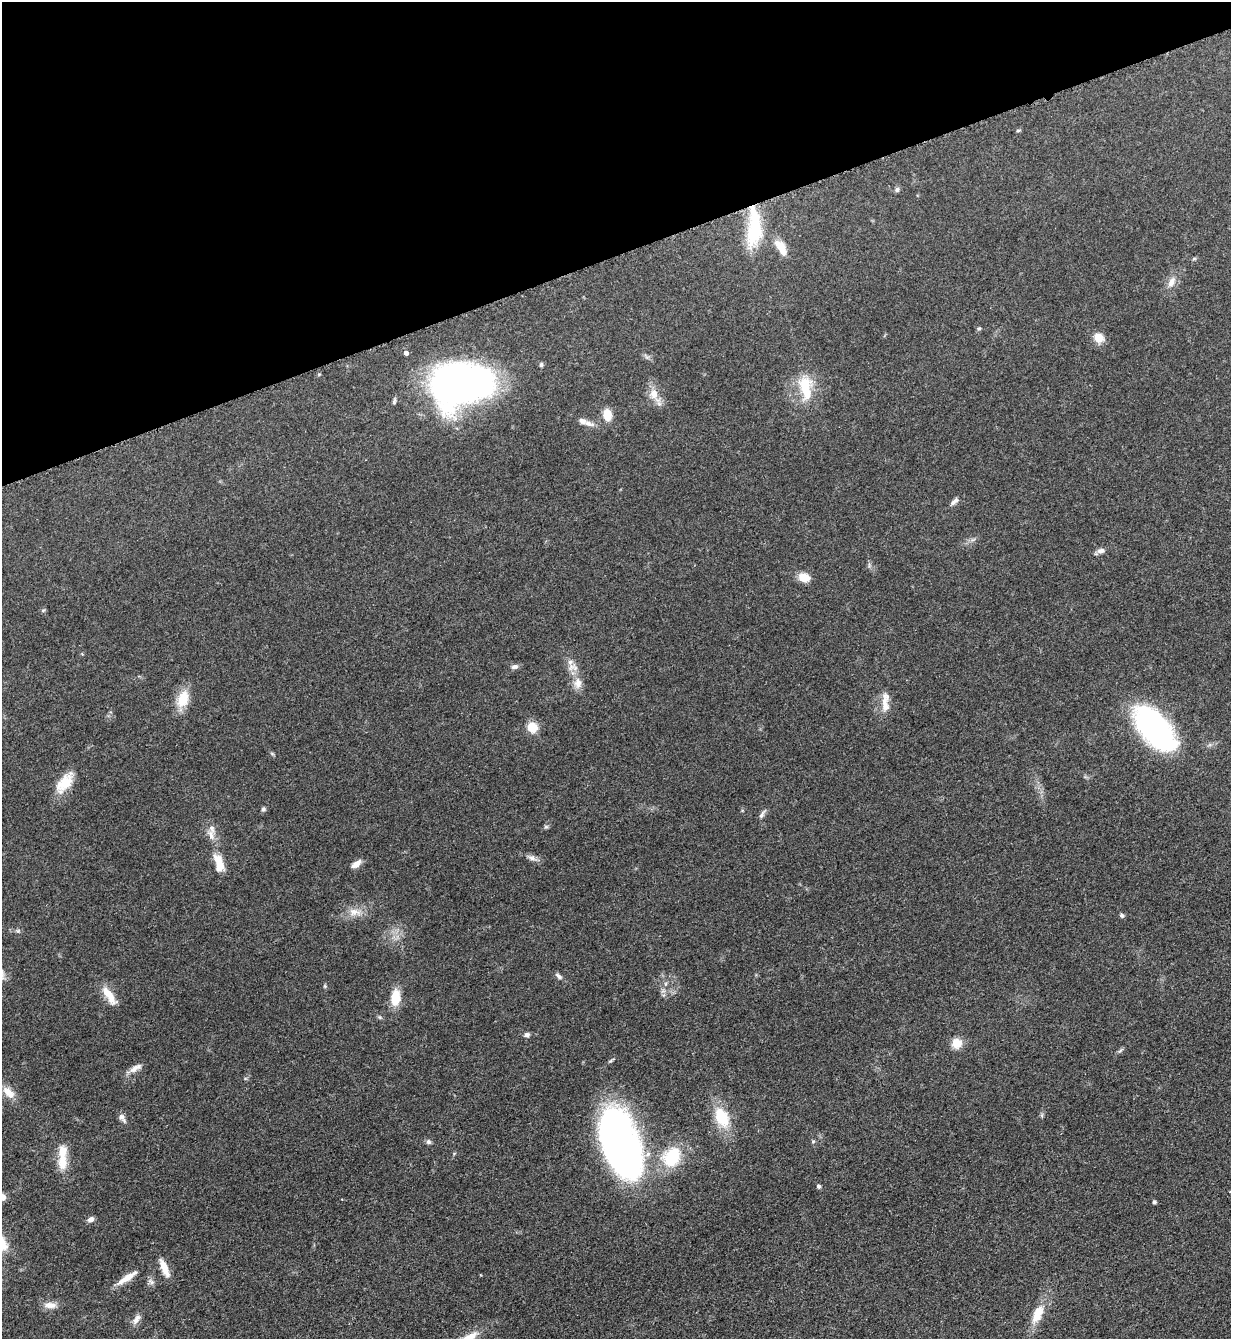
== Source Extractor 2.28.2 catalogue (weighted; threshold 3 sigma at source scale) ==
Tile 3 of 4 x 4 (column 3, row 1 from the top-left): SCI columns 2739-3967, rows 4021-5357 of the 5351 x 5363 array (HDU 1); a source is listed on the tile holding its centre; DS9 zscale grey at full resolution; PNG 1233 x 1341 px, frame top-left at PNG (2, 2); no overlay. Shown black and unused: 19% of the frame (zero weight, under 3 of 5 exposures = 1% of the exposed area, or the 3 px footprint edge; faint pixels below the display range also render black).
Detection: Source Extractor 2.28.2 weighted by HDU 2 'WHT'; one run over the whole footprint, this tile lists its part. Background 0.0603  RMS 0.0063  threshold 0.0283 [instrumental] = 3 sigma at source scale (4.5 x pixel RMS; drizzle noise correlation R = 1.50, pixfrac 1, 0.05/0.05 arcsec/px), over >= 5 px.
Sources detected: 65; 1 long thin detection or spike segment (spike, bleed or trail) — not listed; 2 inside a brighter listed object's ellipse — not listed separately; the other 62 listed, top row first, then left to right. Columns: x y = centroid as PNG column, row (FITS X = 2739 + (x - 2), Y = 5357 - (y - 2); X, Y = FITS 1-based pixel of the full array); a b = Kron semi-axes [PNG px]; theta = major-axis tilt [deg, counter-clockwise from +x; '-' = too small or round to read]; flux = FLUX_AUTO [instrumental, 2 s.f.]
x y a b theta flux
1018 130 6 3 9 0.76
897 190 6 6 - 1.5
754 228 49 16 88 35
781 247 21 9 -57 9.1
1194 259 6 4 19 0.79
1171 282 16 8 64 4.9
979 328 6 5 - 0.95
1098 338 10 9 - 9.1
406 353 4 4 - 2.2
541 365 5 5 - 1.3
461 384 53 36 8 330
805 388 36 16 -83 21
654 394 14 11 -89 6.9
607 415 10 8 -86 10
582 421 11 7 -19 2.8
954 501 13 5 42 2.4
1101 551 11 7 12 2.6
803 577 12 9 -14 8.4
43 610 6 4 1 0.82
570 662 8 7 - 2.6
515 667 10 6 16 2.1
578 683 15 10 -88 6
183 699 23 14 70 12
885 702 30 9 87 7.7
532 727 11 10 - 9.9
1155 728 53 26 -49 120
65 783 28 14 52 14
263 809 6 5 - 1.3
762 814 12 5 57 2
546 827 7 4 1 0.99
211 835 17 8 -75 4.7
532 858 12 6 -17 2.7
219 864 25 11 -77 11
356 864 12 6 36 4.2
354 912 18 10 -7 6.9
1122 915 6 5 - 1.3
18 931 6 4 -18 1
558 976 11 5 -41 1.9
325 986 5 5 - 0.77
109 995 28 9 -55 9.4
395 998 20 11 85 12
527 1035 8 6 14 1.8
957 1043 11 11 - 8.2
135 1068 20 7 31 4.3
9 1092 18 10 -43 7.3
722 1117 17 11 -64 24
122 1118 12 6 -52 2.9
813 1141 5 5 - 0.8
428 1142 7 6 - 1.5
620 1142 66 31 -70 310
672 1157 21 15 62 30
62 1163 18 11 87 10
818 1186 5 5 - 1.3
1154 1202 4 4 - 1.3
91 1219 7 5 35 2.8
164 1268 20 7 -67 8.6
127 1278 29 6 33 7.4
151 1282 9 6 -40 2
50 1305 16 8 -2 4.9
1037 1314 26 11 65 12
136 1319 16 7 56 3.5
469 1338 23 10 32 10
Overlapping masked pixels (flux is a lower limit): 1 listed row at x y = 754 228
Isophote crosses this tile's border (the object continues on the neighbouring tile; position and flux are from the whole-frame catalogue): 1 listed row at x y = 469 1338